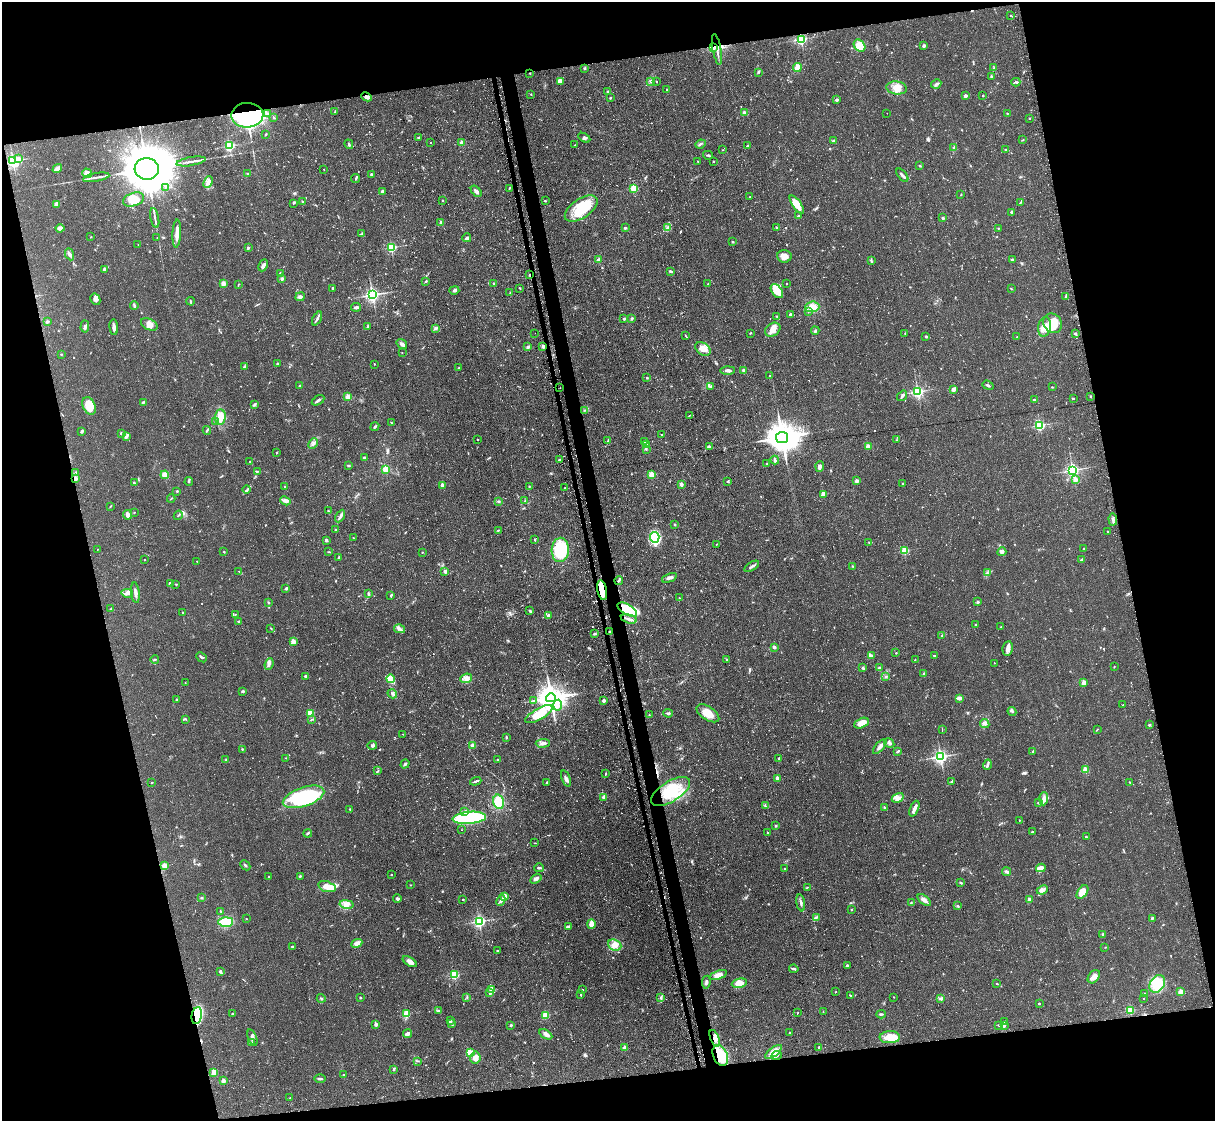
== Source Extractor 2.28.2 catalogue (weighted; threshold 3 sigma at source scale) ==
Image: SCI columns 69-4920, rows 260-4735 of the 4953 x 4872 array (HDU 1 of 3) = the unmasked area's bounding box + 8 px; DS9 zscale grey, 4 x 4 block average (1 PNG px = mean of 4 x 4 image px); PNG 1217 x 1123 px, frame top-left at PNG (2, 2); each listed source drawn as its Kron ellipse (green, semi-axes under 4 px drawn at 4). Shown black and unused: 26% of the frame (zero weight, under 3 of 4 exposures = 4% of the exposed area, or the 3 px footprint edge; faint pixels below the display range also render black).
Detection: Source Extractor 2.28.2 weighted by HDU 2 'WHT'. Background 0.0687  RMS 0.0068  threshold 0.0304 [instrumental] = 3 sigma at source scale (4.5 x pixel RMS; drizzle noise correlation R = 1.50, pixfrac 1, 0.05/0.05 arcsec/px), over >= 5 px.
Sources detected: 820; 3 too faint to see at this stretch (4 x 4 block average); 2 inside a brighter object's white glare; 20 cosmic-ray / hot-pixel residue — neither listed nor drawn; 9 coinciding with a brighter row at this scale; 31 inside a brighter listed object's ellipse — not listed separately; of the other 755, all 500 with FLUX_AUTO >= 1.9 (the completeness limit of this list) listed and drawn (255 fainter detections not listed), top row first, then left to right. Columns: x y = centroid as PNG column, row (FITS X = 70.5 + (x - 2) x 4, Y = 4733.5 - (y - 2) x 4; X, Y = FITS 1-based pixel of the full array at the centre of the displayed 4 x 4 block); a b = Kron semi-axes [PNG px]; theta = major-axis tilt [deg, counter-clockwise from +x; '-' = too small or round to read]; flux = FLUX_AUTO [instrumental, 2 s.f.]
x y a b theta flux
1010 15 2 2 - 3.2
801 39 2 2 - 670
859 46 6 5 - 66
924 46 2 2 - 30
714 47 4 2 - 9.1
717 49 15 2 -79 21
585 68 2 2 - 2.2
797 68 4 4 - 29
994 68 2 2 - 2.5
758 72 3 2 - 3.1
530 73 2 2 - 2.6
992 76 3 2 - 3.8
560 81 4 3 - 22
651 81 4 3 - 6.2
656 81 2 2 - 2
1016 82 4 3 - 5.8
936 84 5 2 - 6.6
897 88 10 6 -7 37
667 89 2 2 - 4.6
608 92 2 2 - 30
531 94 2 2 - 2.2
965 95 2 2 - 30
983 95 2 2 - 6.2
366 97 5 3 - 12
610 98 2 2 - 12
837 100 2 2 - 26
335 111 4 2 - 2.7
267 113 2 2 - 3.4
744 113 4 3 - 11
887 113 2 2 - 2.5
1007 113 2 2 - 2.8
247 115 16 12 2 820
274 118 3 2 - 3.3
1029 118 2 2 - 7.9
266 134 3 2 - 3.2
419 138 3 3 - 6.3
584 138 6 2 -31 6.5
1023 140 2 2 - 2.3
833 141 3 2 - 4.1
430 142 2 2 - 2.4
462 143 2 2 - 73
349 144 5 2 - 5.1
700 144 5 2 - 5
575 145 2 2 - 2.1
229 146 2 2 - 630
748 146 2 2 - 27
954 148 3 2 - 5.6
723 150 2 2 - 2
1005 150 2 2 - 9.2
708 155 5 2 - 5.1
19 159 2 2 - 42
13 161 2 2 - 920
191 161 15 2 10 17
698 161 2 2 - 2.3
713 161 2 2 - 5.1
920 166 3 2 - 4.2
57 169 5 2 - 40
147 169 12 11 - 24000
324 169 2 2 - 2.1
87 173 5 4 - 21
248 173 4 2 - 4.9
371 174 2 2 - 12
902 175 8 2 -50 11
96 177 13 2 10 17
356 178 4 2 - 4.9
208 182 6 3 65 13
165 187 2 2 - 2.2
509 188 3 2 - 2.7
634 188 2 2 - 220
382 191 3 3 - 6.1
476 191 6 3 -49 14
961 194 3 2 - 2.5
749 197 2 2 - 2.1
133 200 11 6 19 51
442 200 2 2 - 3.1
545 201 2 2 - 7.7
303 202 2 2 - 4.1
293 203 3 2 - 3.6
1020 203 3 2 - 3.2
57 204 3 3 - 22
797 204 11 3 -55 85
581 209 19 9 34 160
1011 212 3 2 - 4.2
798 216 2 2 - 13
155 218 10 2 -80 12
943 218 2 2 - 26
441 222 2 2 - 23
60 228 4 3 - 17
625 228 2 2 - 23
667 228 3 2 - 5.2
777 228 2 2 - 5.8
998 228 2 2 - 2
362 233 4 2 - 3.9
177 234 14 2 87 39
91 237 2 2 - 2.2
157 238 2 2 - 2.1
467 238 4 3 - 8.6
733 242 2 2 - 4.2
138 245 2 2 - 1.9
391 247 2 2 - 510
248 248 2 2 - 8.5
70 254 6 3 -66 13
784 256 7 6 - 27
599 260 2 2 - 62
1012 260 3 2 - 7.4
871 261 3 2 - 4.6
263 265 6 3 64 14
104 269 2 2 - 30
670 271 3 3 - 5.5
280 273 2 2 - 8.5
529 275 2 2 - 13
282 279 2 2 - 29
426 281 2 2 - 4
494 283 4 2 - 4.5
223 284 3 3 - 27
708 284 3 2 - 3.6
787 284 2 2 - 4.4
238 285 3 2 - 2.2
333 288 2 2 - 16
520 288 3 2 - 3
1011 289 2 2 - 3.5
454 290 5 3 - 7.9
777 291 8 5 -54 66
510 292 3 2 - 2.5
372 295 2 2 - 1300
1066 296 3 2 - 3.3
300 297 5 3 - 10
95 299 6 4 -60 16
190 301 4 2 - 3.7
134 306 4 2 - 6.3
356 307 5 2 - 15
812 307 7 5 4 35
808 311 2 2 - 3.1
790 315 3 2 - 9.6
777 317 3 2 - 2.6
317 318 8 2 63 8.1
624 319 3 2 - 4.8
632 319 4 2 - 4.6
47 322 2 2 - 8.5
1053 323 10 9 - 78
149 324 9 5 -25 29
85 326 6 3 87 8.7
368 326 2 2 - 2.2
114 327 8 3 -85 17
1044 327 10 6 81 42
436 328 2 2 - 3.1
773 330 8 6 36 30
815 331 4 3 - 5.5
535 333 2 2 - 2.5
750 333 2 2 - 2.9
905 333 2 2 - 3.6
1075 334 4 2 - 6.4
685 335 3 2 - 2.2
926 336 2 2 - 5.8
1017 337 2 2 - 2.5
402 344 5 3 - 14
528 347 3 3 - 6.8
543 347 2 2 - 52
703 349 8 6 -36 36
402 353 2 2 - 2.6
61 354 2 2 - 2.2
277 363 2 2 - 10
374 364 2 2 - 4.8
244 367 3 2 - 6.6
459 368 2 2 - 3.1
728 370 7 3 0 13
744 370 2 2 - 51
770 376 2 2 - 3.6
647 378 2 2 - 12
988 385 6 2 -21 6.2
300 386 2 2 - 19
711 386 3 2 - 4.7
1052 387 2 2 - 2.5
560 388 2 2 - 4.6
954 389 4 3 - 14
918 392 2 2 - 830
902 396 6 2 54 10
1090 396 2 2 - 2
348 397 2 2 - 120
1073 398 3 2 - 3.6
318 400 7 2 31 9.7
1034 400 2 2 - 7.6
143 402 3 2 - 4.5
254 405 4 3 - 6.4
89 406 9 6 -66 69
584 410 3 2 - 2
689 416 3 2 - 2.1
220 417 8 5 86 59
216 421 3 3 - 6.3
391 422 2 2 - 1.9
1040 425 2 2 - 590
375 427 4 2 - 6
207 430 4 2 - 5.1
82 431 4 2 - 7.4
121 433 2 2 - 15
662 435 2 2 - 2.8
126 436 4 3 - 8.2
782 437 6 5 - 7700
478 439 2 2 - 8.6
608 440 3 2 - 3.9
896 440 3 2 - 2
644 442 2 2 - 4.2
313 443 5 3 - 11
646 444 4 3 - 6.3
868 446 2 2 - 80
710 447 4 2 - 5.7
646 449 2 2 - 2
277 452 2 2 - 2.7
364 458 2 2 - 25
559 460 3 2 - 6.5
775 460 4 2 - 10
250 461 2 2 - 2.6
767 464 2 2 - 10
349 466 2 2 - 2
820 467 5 3 - 14
386 469 2 2 - 190
1073 470 2 2 - 1100
257 471 3 2 - 3.4
75 473 3 2 - 3.9
165 475 4 4 - 29
651 475 2 2 - 130
75 479 4 3 - 12
1075 480 2 2 - 50
856 481 2 2 - 44
189 482 4 2 - 4.8
727 482 2 2 - 2.5
134 483 3 2 - 5
681 484 3 2 - 14
903 484 2 2 - 3.1
442 485 2 2 - 57
284 486 2 2 - 3.7
529 486 2 2 - 3.2
565 487 2 2 - 2.9
247 490 4 2 - 3.7
177 491 3 2 - 3.3
823 494 2 2 - 98
171 499 4 2 - 2.8
285 501 5 4 - 12
499 501 2 2 - 3
525 501 3 2 - 3.9
110 507 3 2 - 2.1
328 511 2 2 - 2.1
134 512 2 2 - 1.9
127 515 5 4 - 15
178 515 5 2 - 5.2
340 516 7 2 60 9.9
1113 519 6 2 -85 9.9
675 524 2 2 - 3.2
335 530 2 2 - 8.5
498 530 3 2 - 3.4
1107 531 3 2 - 2.3
353 537 2 2 - 1.9
655 537 5 4 - 280
535 539 2 2 - 2.3
326 540 2 2 - 32
869 542 3 2 - 2.8
716 544 2 2 - 2
1084 548 2 2 - 1.9
97 549 2 2 - 2
560 550 12 8 87 240
904 551 2 2 - 300
224 552 2 2 - 3.5
328 552 3 2 - 2.8
422 552 2 2 - 5
1002 552 4 3 - 11
339 557 3 2 - 4.6
144 560 2 2 - 5.6
1081 560 3 2 - 3.8
197 561 2 2 - 2.7
752 566 8 2 33 10
852 566 2 2 - 2
239 571 2 2 - 2.2
445 571 2 2 - 48
988 573 3 2 - 3.4
669 578 8 2 22 9.6
619 580 4 2 - 5.9
170 583 3 3 - 4.7
176 584 2 2 - 2.8
286 588 4 2 - 6.9
602 590 10 5 -78 65
127 593 6 3 -7 12
135 593 10 3 -84 15
369 594 4 2 - 8.6
391 595 3 2 - 4.8
679 598 2 2 - 2.6
268 602 3 2 - 3
978 602 2 2 - 22
111 609 3 2 - 3.4
627 610 11 5 -30 300
530 611 4 2 - 4.8
183 613 2 2 - 9.3
235 614 2 2 - 2.5
548 615 2 2 - 27
629 619 8 3 -14 14
239 621 3 2 - 3.8
975 624 2 2 - 2.8
1001 627 2 2 - 3.4
271 628 3 2 - 2.5
399 629 5 3 - 9.7
610 632 2 2 - 21
594 634 3 2 - 3.9
942 636 3 2 - 3.5
293 642 2 2 - 91
774 647 2 2 - 30
1008 648 7 5 80 19
896 653 2 2 - 2.9
871 656 2 2 - 27
934 656 2 2 - 4.5
202 657 6 2 -41 6.9
155 660 4 2 - 4.7
727 660 3 2 - 3.1
915 660 2 2 - 3.8
994 663 2 2 - 2.7
269 664 6 3 67 9
1114 667 2 2 - 2
863 668 3 2 - 6.1
879 668 3 2 - 5.8
924 673 2 2 - 4
305 676 2 2 - 24
886 677 3 2 - 3.8
466 678 6 4 23 17
390 679 4 3 - 60
185 683 2 2 - 2.1
1084 683 2 2 - 100
242 692 3 2 - 5.1
392 694 5 3 - 9.9
551 698 5 4 - 5400
959 698 3 3 - 13
177 699 2 2 - 3.1
533 701 2 2 - 1.9
604 701 2 2 - 41
558 705 5 3 - 12
1123 705 2 2 - 2.9
1012 711 4 2 - 6.6
310 713 2 2 - 160
668 713 5 3 - 7.3
708 713 13 6 -34 55
539 714 15 5 30 120
649 715 2 2 - 2
185 719 4 2 - 3.6
311 719 3 2 - 2.4
861 723 8 4 26 41
985 724 5 4 - 11
1149 725 2 2 - 15
942 730 4 2 - 2.1
1097 730 3 2 - 2.8
403 734 2 2 - 2.2
506 737 3 2 - 4.2
543 743 7 3 3 17
889 743 5 3 - 8.7
372 745 5 2 - 5.7
472 746 2 2 - 95
880 747 9 3 48 15
242 749 2 2 - 3
898 751 4 2 - 5
1033 751 2 2 - 9.1
940 757 2 2 - 1200
286 758 3 2 - 2.6
779 758 2 2 - 13
226 760 2 2 - 2.1
497 760 2 2 - 3.6
405 764 5 2 - 5.5
987 765 5 2 - 7.5
1086 770 2 2 - 160
378 771 3 2 - 3.5
606 774 2 2 - 2
777 778 4 3 - 12
566 779 8 3 -69 14
476 781 6 2 19 6
952 781 3 2 - 3.6
152 782 2 2 - 2
547 782 3 2 - 2.8
1130 782 2 2 - 2.3
671 791 22 10 32 170
304 797 21 9 18 450
604 797 2 2 - 53
898 798 6 3 30 17
1044 799 7 4 88 18
498 802 7 5 -76 100
1038 803 3 2 - 4.6
765 806 3 2 - 2.8
884 807 2 2 - 3.2
350 809 2 2 - 3.8
914 809 8 2 67 22
465 812 2 2 - 29
469 818 17 6 5 460
1019 820 2 2 - 4.4
776 826 2 2 - 2.2
462 830 2 2 - 2.1
1032 832 3 2 - 2.7
308 833 4 2 - 4.3
767 833 2 2 - 5.5
1086 837 3 2 - 3.4
534 843 2 2 - 2
164 865 4 3 - 20
245 865 6 2 -44 4.8
539 868 5 2 - 7.6
1041 868 5 3 - 34
785 869 2 2 - 2.1
1007 872 4 3 - 10
391 875 2 2 - 6.8
300 876 3 2 - 3.4
268 877 3 2 - 2.1
536 879 6 4 34 12
961 883 3 2 - 4.9
411 885 2 2 - 2.1
327 887 9 5 -17 43
807 887 3 2 - 3.1
1042 890 6 4 25 13
1082 892 8 4 56 51
505 897 2 2 - 110
201 898 3 2 - 3.7
397 899 4 3 - 9.3
463 899 2 2 - 6.3
501 900 6 3 63 11
924 900 8 3 -39 17
1029 900 3 2 - 16
801 903 8 2 -80 8.6
911 903 3 2 - 3
346 904 7 3 -11 16
958 906 3 2 - 3.3
852 909 2 2 - 3.3
221 911 3 2 - 3.8
816 917 4 2 - 6.1
1152 918 3 2 - 4.2
246 919 2 2 - 3.4
479 921 2 2 - 960
226 922 7 5 2 140
591 924 5 2 - 42
568 926 4 2 - 7.3
1103 934 2 2 - 16
357 943 5 4 - 13
615 945 7 5 -22 24
292 947 2 2 - 12
1105 947 2 2 - 2.5
498 951 3 2 - 4.5
410 962 8 3 -31 18
847 966 2 2 - 18
794 969 5 2 - 6.4
220 971 2 2 - 17
454 975 2 2 - 400
718 975 9 4 19 28
1094 977 7 5 49 26
706 982 6 2 81 9.1
739 983 8 4 12 41
997 984 2 2 - 3.7
1157 984 9 7 58 97
492 990 2 2 - 170
583 990 2 2 - 2.1
836 992 2 2 - 2.2
1180 992 2 2 - 120
490 993 2 2 - 14
1144 993 2 2 - 3.3
581 995 3 2 - 2.6
850 995 3 2 - 2.6
467 997 2 2 - 2.5
661 997 4 2 - 7.1
894 997 2 2 - 2.2
321 998 4 2 - 4
360 998 2 2 - 3.7
1143 998 2 2 - 2
941 999 4 2 - 4.9
1039 1003 2 2 - 3.6
1130 1010 2 2 - 270
439 1011 2 2 - 2.4
823 1012 2 2 - 1.9
797 1013 2 2 - 2.6
232 1014 2 2 - 15
406 1014 2 2 - 220
881 1014 5 2 - 5.6
197 1015 9 5 79 220
545 1015 2 2 - 200
451 1021 3 2 - 3
1005 1022 2 2 - 3.5
376 1024 2 2 - 37
452 1024 4 2 - 4.3
511 1025 3 2 - 5
998 1025 2 2 - 2.9
1004 1026 3 2 - 5.7
790 1033 2 2 - 3.9
407 1034 4 2 - 17
546 1034 7 4 -30 14
890 1037 10 6 2 86
252 1038 8 3 -70 12
715 1038 9 3 -67 26
252 1043 3 2 - 7.3
819 1047 2 2 - 6.5
625 1048 2 2 - 56
774 1052 10 4 37 32
470 1053 2 2 - 110
720 1055 11 7 -65 130
776 1056 5 3 - 11
475 1058 6 5 - 31
418 1061 2 2 - 2.7
394 1070 2 2 - 4.8
214 1072 2 2 - 140
343 1075 2 2 - 5.4
320 1079 6 2 0 5.8
223 1081 2 2 - 66
290 1098 2 2 - 2.5
Overlapping masked pixels (flux is a lower limit): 13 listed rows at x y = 714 47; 717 49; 366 97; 247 115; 529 275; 543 347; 75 479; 602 590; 627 610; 610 632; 197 1015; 715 1038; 720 1055
Diffuse or blended objects may show on this block-average render without a row.